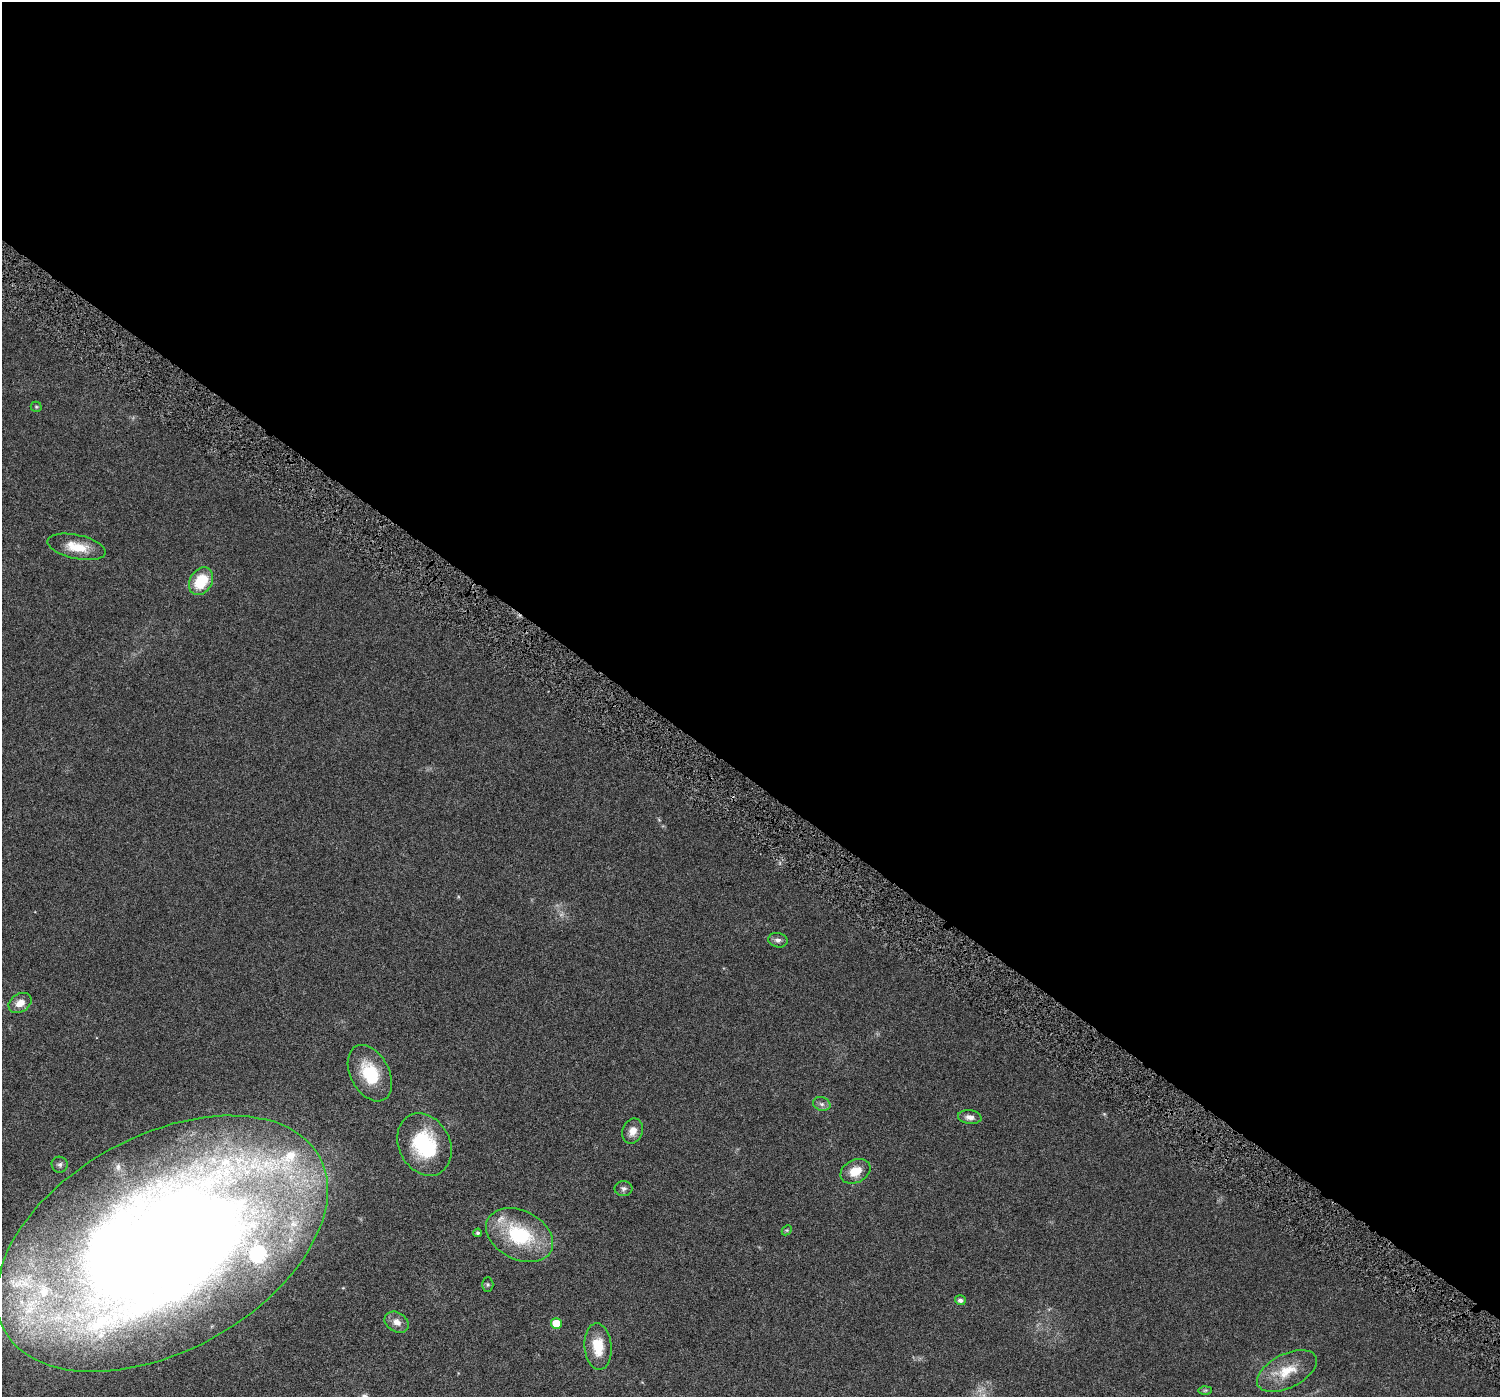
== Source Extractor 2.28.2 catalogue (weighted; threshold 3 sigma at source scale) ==
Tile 3 of 4 x 4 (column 3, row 1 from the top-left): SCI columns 3019-4516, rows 4505-5899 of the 6108 x 6152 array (HDU 1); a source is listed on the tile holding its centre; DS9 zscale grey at full resolution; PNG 1502 x 1399 px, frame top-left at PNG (2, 2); each listed source drawn as its Kron ellipse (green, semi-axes under 4 px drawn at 4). Shown black and unused: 56% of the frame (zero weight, under 5 of 10 exposures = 4% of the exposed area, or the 3 px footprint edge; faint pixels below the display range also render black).
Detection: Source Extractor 2.28.2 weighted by HDU 2 'WHT'; one run over the whole footprint, this tile lists its part. Background 0.0241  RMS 0.002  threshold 0.00802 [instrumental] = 3 sigma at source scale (4.09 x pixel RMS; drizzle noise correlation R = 1.36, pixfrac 0.8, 0.0396/0.0396 arcsec/px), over >= 5 px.
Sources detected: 33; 1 too faint to see at this stretch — neither listed nor drawn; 8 inside a brighter listed object's ellipse — not listed separately; the other 24 listed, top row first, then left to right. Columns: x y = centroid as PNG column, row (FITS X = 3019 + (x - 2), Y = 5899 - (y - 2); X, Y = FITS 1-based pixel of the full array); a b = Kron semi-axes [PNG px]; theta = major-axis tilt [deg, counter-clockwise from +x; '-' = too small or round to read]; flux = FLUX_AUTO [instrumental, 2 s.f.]
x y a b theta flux
36 407 5 5 - 0.25
76 547 30 12 -12 4
201 581 15 11 59 6.5
778 940 10 7 -12 0.72
20 1003 12 9 33 1.6
370 1073 30 19 -62 7.6
822 1104 9 6 -16 0.63
970 1117 12 6 -6 0.97
633 1131 13 10 69 1.5
424 1145 32 25 -62 13
60 1165 8 7 - 0.56
855 1171 16 11 27 2.9
624 1189 9 7 1 0.58
787 1230 6 4 44 0.23
478 1233 4 4 - 0.34
520 1235 35 24 -27 13
162 1244 180 107 29 420
488 1285 7 5 90 0.28
960 1300 5 5 - 0.69
397 1322 13 9 -31 1.4
556 1323 5 5 - 3.7
598 1347 23 13 -85 4.5
1287 1371 32 17 26 5.1
1205 1390 7 4 1 0.3
Isophote crosses this tile's border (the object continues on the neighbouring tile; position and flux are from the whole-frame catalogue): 1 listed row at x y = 162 1244